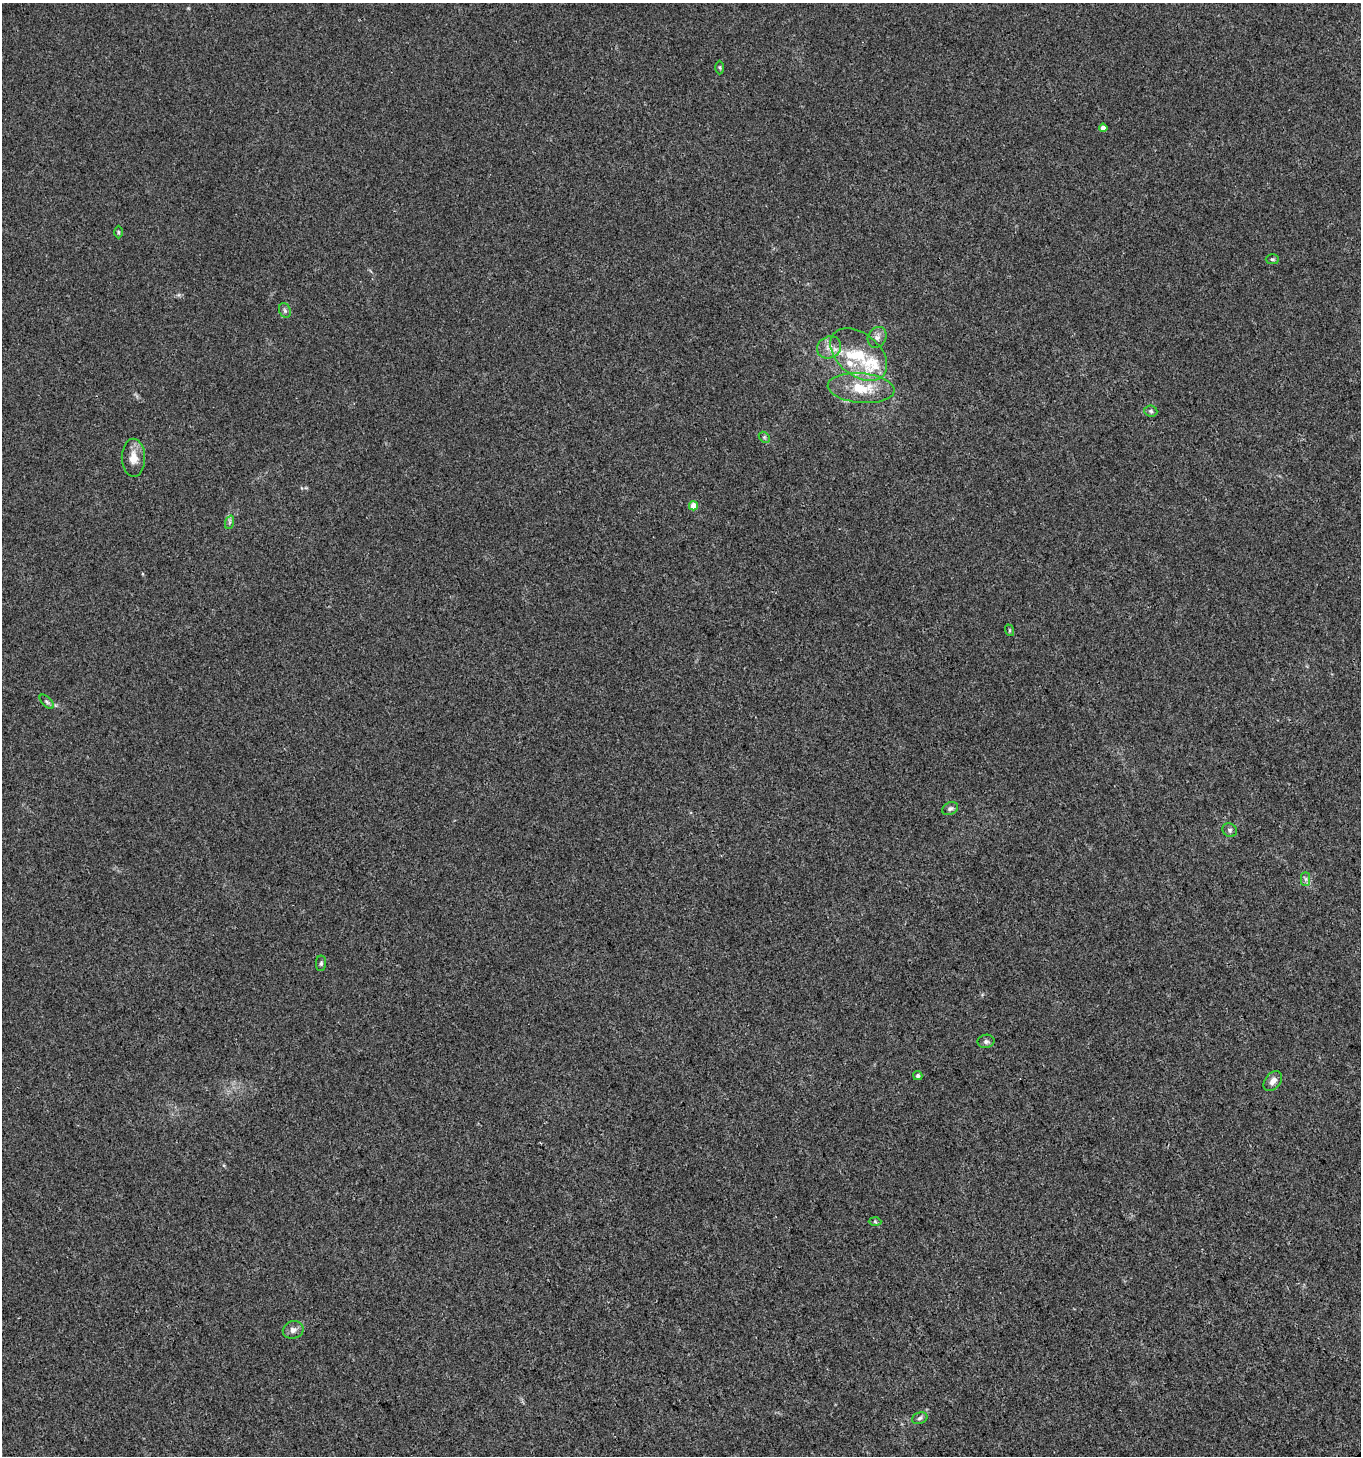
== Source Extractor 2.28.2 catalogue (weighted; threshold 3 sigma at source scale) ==
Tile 6 of 4 x 4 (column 2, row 2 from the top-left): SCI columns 1467-2825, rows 2912-4365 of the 5713 x 5819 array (HDU 1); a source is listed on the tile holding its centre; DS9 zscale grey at full resolution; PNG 1363 x 1458 px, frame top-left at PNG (2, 3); each listed source drawn as its Kron ellipse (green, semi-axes under 4 px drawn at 4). Shown black and unused: <1% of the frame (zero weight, under 3 of 4 exposures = <1% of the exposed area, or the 3 px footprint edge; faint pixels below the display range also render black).
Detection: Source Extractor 2.28.2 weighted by HDU 2 'WHT'; one run over the whole footprint, this tile lists its part. Background 0.00761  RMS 0.0026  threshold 0.0117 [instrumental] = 3 sigma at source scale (4.5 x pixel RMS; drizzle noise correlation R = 1.50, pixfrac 1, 0.0396/0.0396 arcsec/px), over >= 5 px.
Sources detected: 30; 4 inside a brighter listed object's ellipse — not listed separately; the other 26 listed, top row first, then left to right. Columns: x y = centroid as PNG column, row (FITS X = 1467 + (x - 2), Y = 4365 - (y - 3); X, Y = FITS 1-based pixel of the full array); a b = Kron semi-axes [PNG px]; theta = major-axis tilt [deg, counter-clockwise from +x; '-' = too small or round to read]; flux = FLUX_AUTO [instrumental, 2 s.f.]
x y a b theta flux
720 67 7 3 -90 0.34
1103 128 4 4 - 1.3
118 232 6 4 -89 0.35
1272 259 7 5 0 0.42
285 310 7 5 -68 0.6
877 337 11 9 61 1.3
829 347 12 10 28 2.2
859 354 32 21 -39 11
861 388 33 15 -5 8.4
1151 411 6 5 - 0.5
764 437 6 4 -45 0.42
133 458 19 11 -89 3.1
693 506 4 4 - 3.9
230 522 7 4 71 0.5
1009 630 6 3 -72 0.28
47 702 9 4 -45 0.55
950 809 8 6 26 0.69
1230 830 7 6 - 0.64
1306 879 7 4 90 0.63
321 963 8 5 89 0.52
986 1041 8 6 10 0.68
918 1076 4 4 - 0.48
1273 1081 11 7 51 1.5
875 1222 6 4 -2 0.34
293 1330 10 8 20 1.4
920 1418 8 5 19 0.6